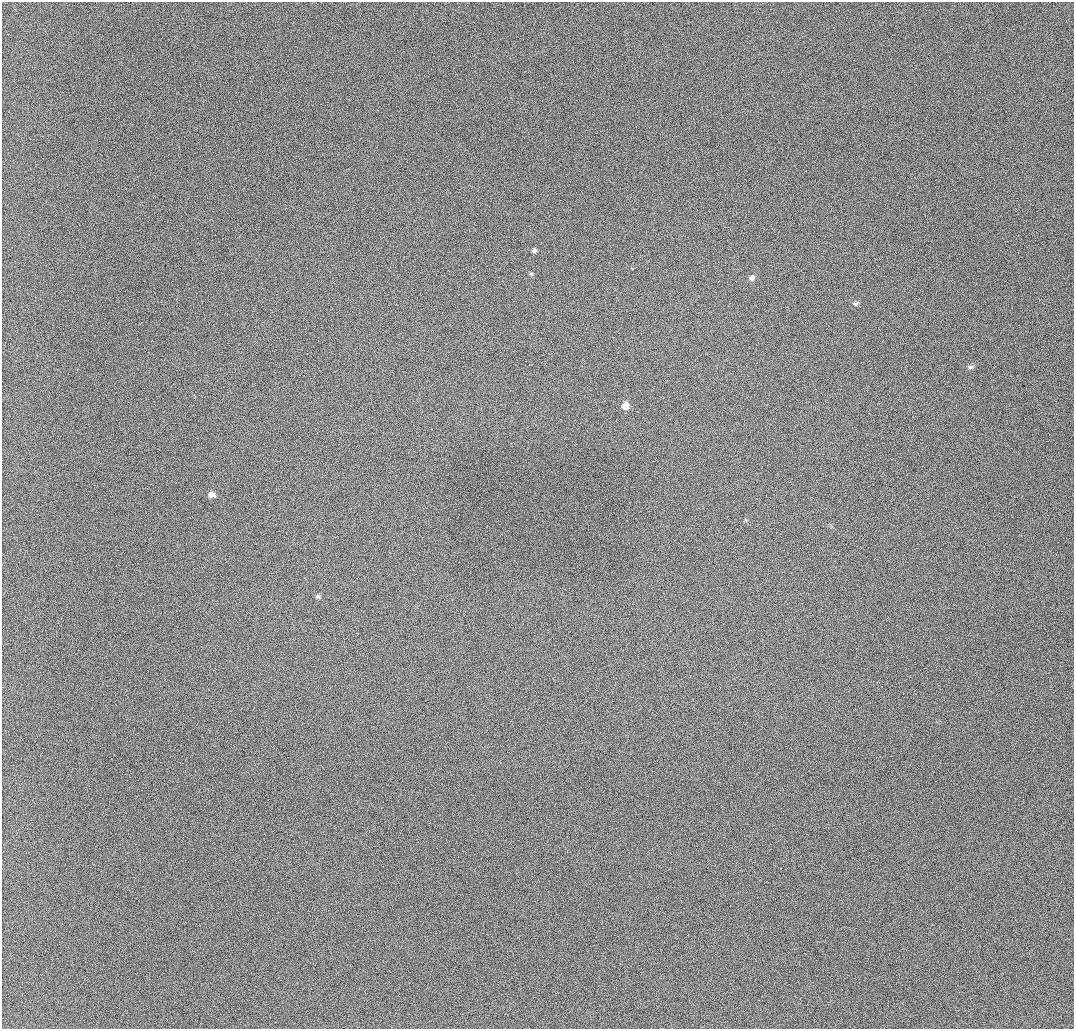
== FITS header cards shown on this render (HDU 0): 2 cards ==
NAXIS1  =                 1072 / length of data axis 1
NAXIS2  =                 1027 / length of data axis 2

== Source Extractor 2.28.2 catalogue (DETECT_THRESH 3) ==
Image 1072 x 1027 px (HDU 0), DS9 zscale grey, 1 PNG px = 1 image px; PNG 1076 x 1031 px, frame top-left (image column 1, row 1027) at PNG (2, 2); no overlay
Background 926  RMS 11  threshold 33.5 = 3 sigma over >= 5 px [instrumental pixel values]
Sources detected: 8; all 8 listed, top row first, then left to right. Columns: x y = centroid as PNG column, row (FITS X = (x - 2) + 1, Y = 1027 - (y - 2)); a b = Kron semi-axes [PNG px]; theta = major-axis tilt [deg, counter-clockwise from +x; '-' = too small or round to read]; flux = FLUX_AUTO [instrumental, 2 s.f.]
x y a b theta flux
534 251 5 4 - 1700
531 274 5 4 - 1100
752 278 7 7 - 2700
855 303 8 6 2 1700
970 367 9 5 6 1700
625 406 8 7 - 6100
212 495 7 6 - 3600
318 596 7 5 -2 1300